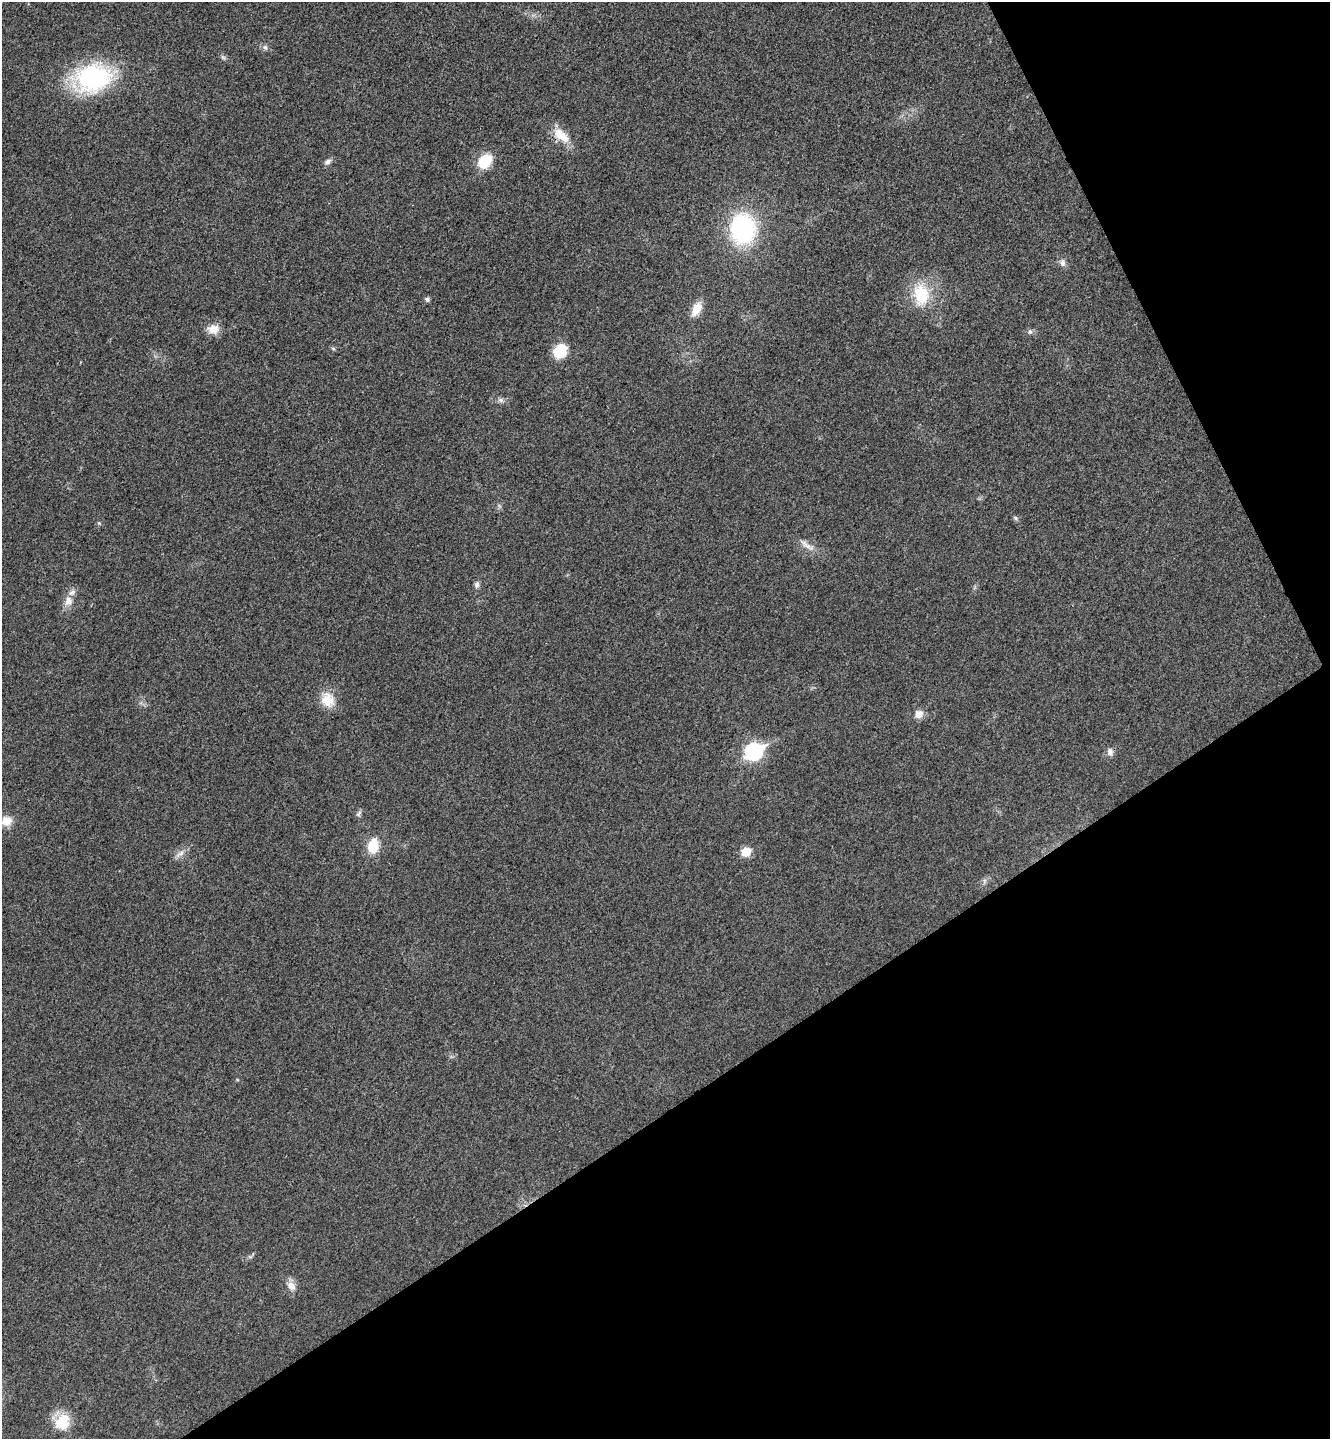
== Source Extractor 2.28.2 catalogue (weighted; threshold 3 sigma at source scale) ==
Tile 12 of 4 x 4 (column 4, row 3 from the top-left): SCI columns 4175-5502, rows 1491-2927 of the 5825 x 5852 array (HDU 1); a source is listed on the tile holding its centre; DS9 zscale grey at full resolution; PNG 1332 x 1441 px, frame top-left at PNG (2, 2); no overlay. Shown black and unused: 29% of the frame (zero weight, under 3 of 4 exposures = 6% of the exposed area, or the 3 px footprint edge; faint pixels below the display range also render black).
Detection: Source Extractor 2.28.2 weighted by HDU 2 'WHT'; one run over the whole footprint, this tile lists its part. Background 0.0204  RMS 0.0063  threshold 0.0285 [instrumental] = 3 sigma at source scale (4.5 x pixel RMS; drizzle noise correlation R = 1.50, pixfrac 1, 0.05/0.05 arcsec/px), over >= 5 px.
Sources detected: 37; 1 inside a brighter listed object's ellipse — not listed separately; the other 36 listed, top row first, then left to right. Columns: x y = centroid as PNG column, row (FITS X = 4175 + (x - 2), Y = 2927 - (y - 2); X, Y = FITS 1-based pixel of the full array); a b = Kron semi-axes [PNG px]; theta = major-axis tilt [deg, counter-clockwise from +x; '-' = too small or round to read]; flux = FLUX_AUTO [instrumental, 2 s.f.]
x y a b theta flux
265 47 8 7 - 2.1
223 57 8 6 -37 1.6
92 78 44 29 13 91
561 135 25 12 -40 14
485 161 19 14 48 18
328 162 10 7 39 2.7
743 229 28 23 -90 96
1062 263 10 8 -66 3.2
921 294 34 23 -86 31
427 299 6 5 - 1.8
696 309 18 10 63 10
213 329 15 11 2 8.1
1030 332 7 7 - 1.8
333 348 6 4 -3 0.97
560 351 13 11 53 21
501 400 10 6 -19 2.3
499 506 8 4 -46 1.3
1016 518 8 5 -41 1.4
99 523 6 5 - 0.95
807 545 28 8 -34 6.7
477 585 9 7 84 2.3
975 587 7 4 71 1.1
68 601 14 11 74 6.7
328 700 21 17 -61 13
919 714 10 8 28 6.4
754 751 9 8 - 170
1110 752 11 8 -84 3.5
359 813 10 6 66 1.8
6 821 14 12 13 8.5
373 846 14 10 79 19
746 852 6 6 - 20
180 853 17 7 36 4.3
984 881 10 5 89 1.9
251 1256 14 4 44 1.5
291 1285 15 10 -72 6.2
62 1421 20 18 -68 19
Overlapping masked pixels (flux is a lower limit): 1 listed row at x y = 561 135
Isophote crosses this tile's border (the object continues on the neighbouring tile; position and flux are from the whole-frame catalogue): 1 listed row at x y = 6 821